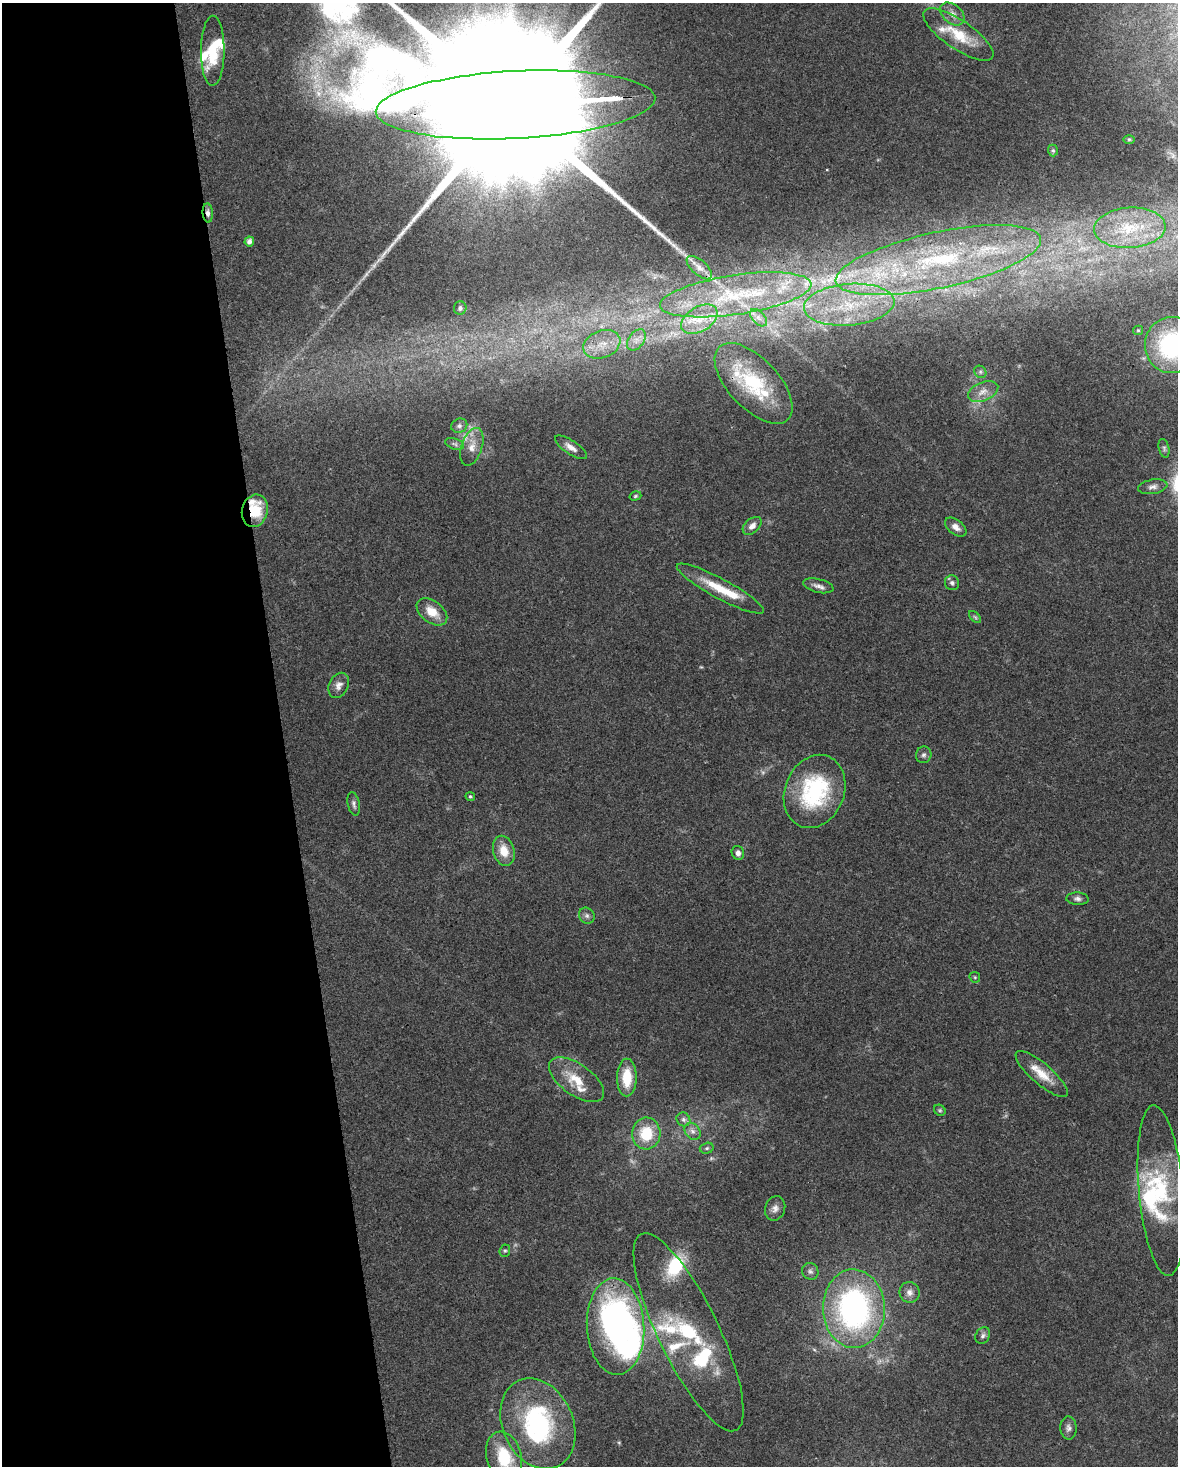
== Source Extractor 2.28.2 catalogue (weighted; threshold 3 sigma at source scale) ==
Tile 5 of 4 x 3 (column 1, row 2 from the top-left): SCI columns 1-1176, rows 1524-2987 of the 4706 x 4467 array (HDU 1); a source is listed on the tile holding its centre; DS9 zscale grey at full resolution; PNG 1180 x 1468 px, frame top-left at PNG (2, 3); each listed source drawn as its Kron ellipse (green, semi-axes under 4 px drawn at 4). Shown black and unused: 24% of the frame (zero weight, under 3 of 4 exposures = <1% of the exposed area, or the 3 px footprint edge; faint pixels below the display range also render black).
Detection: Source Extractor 2.28.2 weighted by HDU 2 'WHT'; one run over the whole footprint, this tile lists its part. Background 0.0955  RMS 0.0055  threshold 0.025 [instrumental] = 3 sigma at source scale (4.5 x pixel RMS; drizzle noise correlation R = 1.50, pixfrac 1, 0.0396/0.0396 arcsec/px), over >= 5 px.
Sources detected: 94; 3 too faint to see at this stretch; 5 inside a brighter object's white glare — neither listed nor drawn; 18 inside a brighter listed object's ellipse — not listed separately; the other 68 listed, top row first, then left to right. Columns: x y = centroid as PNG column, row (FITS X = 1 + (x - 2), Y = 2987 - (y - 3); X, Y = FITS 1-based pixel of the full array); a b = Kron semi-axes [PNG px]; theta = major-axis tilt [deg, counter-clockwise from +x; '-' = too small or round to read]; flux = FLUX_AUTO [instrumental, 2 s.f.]
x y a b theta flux
952 14 14 9 -40 4.2
958 34 41 14 -34 19
213 51 35 12 90 15
515 105 140 34 3 97000
1129 139 6 4 0 0.59
1053 150 6 5 - 0.97
208 213 9 5 -86 2.3
1130 228 36 20 3 27
249 241 5 5 - 2.6
938 260 105 28 12 150
699 268 15 7 -42 3.7
736 295 76 19 8 52
849 305 45 21 5 45
460 308 7 6 - 1.5
758 318 10 6 -46 2.7
699 319 20 12 31 11
1138 330 5 4 - 0.72
636 340 12 7 53 3.8
602 344 19 13 22 11
1172 345 28 27 - 79
980 372 6 5 - 1.3
753 383 50 25 -47 40
983 391 16 9 22 5.4
459 426 8 7 - 1.8
455 444 10 5 -19 1.5
472 447 19 10 71 6.5
571 447 18 7 -34 4.1
1164 448 9 5 -77 1.3
1153 487 15 7 9 2.8
635 496 6 4 17 0.81
255 511 16 13 75 17
752 526 11 7 42 3.6
956 527 12 7 -38 3.7
952 583 7 7 - 1.6
818 586 15 6 -13 3
720 589 49 10 -28 17
432 612 17 10 -37 10
975 617 7 4 -45 0.98
339 685 13 9 63 3.6
924 755 8 7 - 1.7
815 791 38 29 67 59
470 796 5 4 - 0.76
354 804 12 6 -78 1.8
504 851 15 10 -75 9.3
738 853 7 6 - 2.4
1077 899 11 6 -3 2
587 916 8 7 - 1.8
975 977 6 5 - 0.8
1042 1074 33 10 -41 11
627 1078 19 10 89 16
576 1080 32 15 -35 14
940 1110 6 5 - 0.87
683 1119 7 6 - 1.7
693 1131 9 7 -50 2.4
646 1134 16 14 87 18
707 1148 7 5 16 1.1
1161 1191 86 22 -85 52
775 1208 12 10 70 3.3
505 1251 6 5 - 1.1
810 1271 8 8 - 2
909 1292 10 10 - 3.4
854 1309 39 31 -88 150
615 1326 48 28 -87 160
689 1332 109 30 -64 63
983 1336 9 7 58 1.7
538 1424 47 35 -66 74
1068 1428 11 8 -87 2.4
504 1457 26 17 -75 29
Overlapping masked pixels (flux is a lower limit): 4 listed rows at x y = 515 105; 208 213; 736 295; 255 511
Isophote crosses this tile's border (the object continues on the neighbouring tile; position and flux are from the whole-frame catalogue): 3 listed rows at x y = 515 105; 1172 345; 504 1457